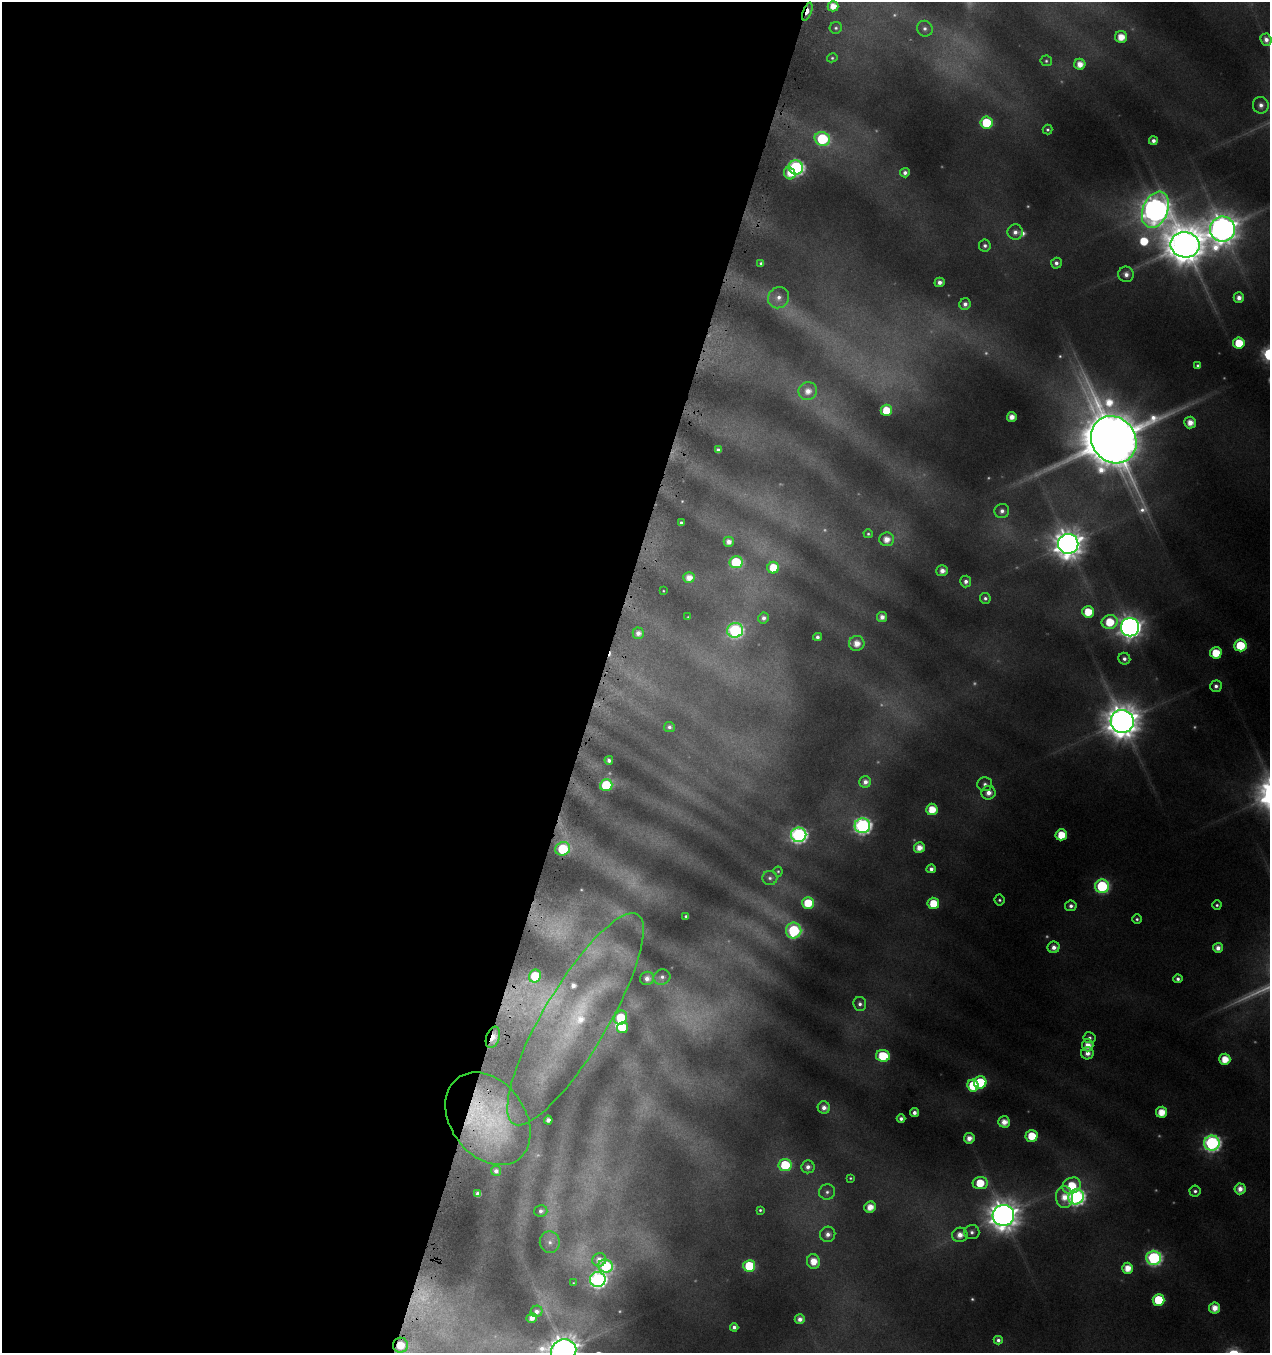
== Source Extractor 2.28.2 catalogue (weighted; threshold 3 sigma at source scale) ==
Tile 5 of 4 x 4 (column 1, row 2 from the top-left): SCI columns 225-1492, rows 2725-4075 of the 5617 x 5427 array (HDU 1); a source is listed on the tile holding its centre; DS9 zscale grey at full resolution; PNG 1272 x 1355 px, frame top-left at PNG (2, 2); each listed source drawn as its Kron ellipse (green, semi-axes under 4 px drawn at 4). Shown black and unused: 47% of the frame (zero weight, under 4 of 8 exposures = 2% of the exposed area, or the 3 px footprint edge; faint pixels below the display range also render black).
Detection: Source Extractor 2.28.2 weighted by HDU 2 'WHT'; one run over the whole footprint, this tile lists its part. Background 0.0868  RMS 0.0096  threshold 0.0393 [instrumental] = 3 sigma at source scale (4.09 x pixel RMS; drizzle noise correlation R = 1.36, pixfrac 0.8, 0.0396/0.0396 arcsec/px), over >= 5 px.
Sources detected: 198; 39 too faint to see at this stretch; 2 inside a brighter object's white glare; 1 cosmic-ray / hot-pixel residue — neither listed nor drawn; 2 inside a brighter listed object's ellipse — not listed separately; the other 154 listed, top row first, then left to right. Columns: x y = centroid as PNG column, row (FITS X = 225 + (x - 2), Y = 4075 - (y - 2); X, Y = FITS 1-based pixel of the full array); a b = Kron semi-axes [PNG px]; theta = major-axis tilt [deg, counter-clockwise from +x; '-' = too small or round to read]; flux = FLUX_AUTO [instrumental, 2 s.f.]
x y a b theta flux
833 6 5 5 - 15
807 11 9 4 69 13
836 28 6 6 - 2.5
925 29 8 7 - 4.5
1121 37 6 6 - 20
1266 40 6 5 - 7.3
832 58 5 4 - 1.9
1046 61 6 5 - 2
1080 64 5 5 - 15
1261 105 8 8 - 7.2
986 123 6 6 - 60
1048 130 5 5 - 2.2
822 139 8 6 -23 130
1153 141 4 4 - 5
796 167 7 7 - 280
790 173 6 5 - 15
905 173 5 4 - 5
1155 210 19 12 68 1500
1222 229 12 12 - 2000
1015 232 8 7 - 7.3
1185 245 15 12 -10 4200
985 246 6 6 - 3.9
761 263 4 4 - 2.4
1056 263 5 5 - 4.9
1126 274 8 7 - 7.6
940 282 5 4 - 7
778 298 11 10 - 9.3
1239 298 5 5 - 8.7
965 304 6 5 - 5.7
1239 343 6 5 - 36
1198 365 3 3 - 2.1
808 391 9 9 - 13
886 410 5 5 - 32
1012 417 5 5 - 11
1190 422 6 6 - 14
1114 440 24 21 -54 8700
718 450 4 4 - 4.3
1002 511 7 7 - 6
681 523 4 3 - 2.6
868 534 5 4 - 2
887 539 7 7 - 13
729 542 5 5 - 8.8
1068 544 10 10 - 2100
736 562 6 6 - 87
773 568 6 6 - 34
942 571 6 5 - 9.1
689 577 6 5 - 13
966 581 6 5 - 5.2
663 591 3 2 - 0.8
985 598 5 5 - 3.4
1088 612 6 6 - 31
688 617 3 3 - 0.94
882 617 5 5 - 8.9
763 618 5 5 - 5.2
1110 622 8 7 - 40
1130 627 9 9 - 1100
735 630 8 7 - 200
638 633 6 5 - 7.5
817 637 4 4 - 4.7
857 643 8 7 - 15
1240 645 6 6 - 53
1216 653 6 6 - 34
1124 659 6 5 - 4.8
1216 686 6 5 - 5
1122 721 11 11 - 3000
669 727 5 5 - 3.8
609 760 4 4 - 4.7
865 782 6 5 - 7
985 784 7 7 - 4.4
606 785 6 6 - 79
988 793 7 7 - 10
932 809 5 5 - 27
862 826 8 7 - 360
799 835 8 7 - 350
1061 835 6 5 - 31
919 848 5 5 - 14
563 849 7 6 - 77
931 869 4 4 - 5.3
778 871 5 4 - 1.6
770 878 7 7 - 3.5
1102 886 7 7 - 150
999 900 5 5 - 2.5
808 903 6 6 - 38
933 903 6 5 - 34
1217 905 5 4 - 2.5
1071 906 6 5 - 5
686 916 3 3 - 1.7
1137 919 5 4 - 2.5
794 931 8 7 - 140
1054 947 6 6 - 7.8
1218 948 5 5 - 8.9
535 976 6 6 - 48
662 977 8 7 - 5.1
647 978 7 6 - 7.1
1178 979 4 4 - 4.2
860 1004 7 6 - 4.6
621 1018 7 6 - 58
575 1019 122 32 59 170
622 1028 5 5 - 30
493 1037 11 6 71 22
1089 1038 6 5 - 3.6
1088 1045 6 6 - 15
1087 1053 6 6 - 9.3
883 1056 7 6 - 52
1225 1059 5 5 - 23
980 1082 6 6 - 62
973 1086 6 5 - 60
824 1108 6 6 - 7.8
1162 1112 5 5 - 24
914 1113 4 4 - 6.1
488 1119 51 37 -53 170
901 1119 4 4 - 4.8
548 1120 4 4 - 8
1004 1122 6 5 - 14
1032 1136 6 6 - 32
969 1138 5 5 - 10
1212 1143 7 7 - 370
785 1165 6 6 - 69
808 1167 6 6 - 7.2
496 1171 5 5 - 5.3
850 1178 4 4 - 1.5
980 1183 7 6 - 36
1072 1186 9 7 27 38
1240 1189 5 5 - 11
1195 1191 5 5 - 3.7
827 1192 8 8 - 4.3
478 1194 4 4 - 6
1064 1197 11 8 -89 21
1076 1197 8 7 - 390
870 1207 6 5 - 16
760 1210 4 3 - 1.8
541 1211 6 5 - 4.2
1003 1215 11 10 - 2200
972 1232 7 7 - 4.9
828 1234 8 7 - 7.4
960 1235 8 7 - 12
550 1242 11 10 - 7.1
1154 1258 7 7 - 260
599 1260 7 6 - 9.8
813 1261 7 6 - 19
606 1266 7 6 - 100
749 1266 6 6 - 69
1128 1268 5 5 - 20
598 1280 8 7 - 340
573 1283 3 2 - 0.78
1158 1300 6 6 - 59
1215 1308 5 5 - 16
536 1311 6 5 - 5.9
532 1318 5 5 - 11
800 1319 5 5 - 7.8
734 1327 4 4 - 4.5
998 1340 4 4 - 4.3
400 1345 7 7 - 23
564 1351 13 11 21 2700
Overlapping masked pixels (flux is a lower limit): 6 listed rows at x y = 807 11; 563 849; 575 1019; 493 1037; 488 1119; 400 1345
Isophote crosses this tile's border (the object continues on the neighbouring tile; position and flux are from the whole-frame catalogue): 1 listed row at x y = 564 1351